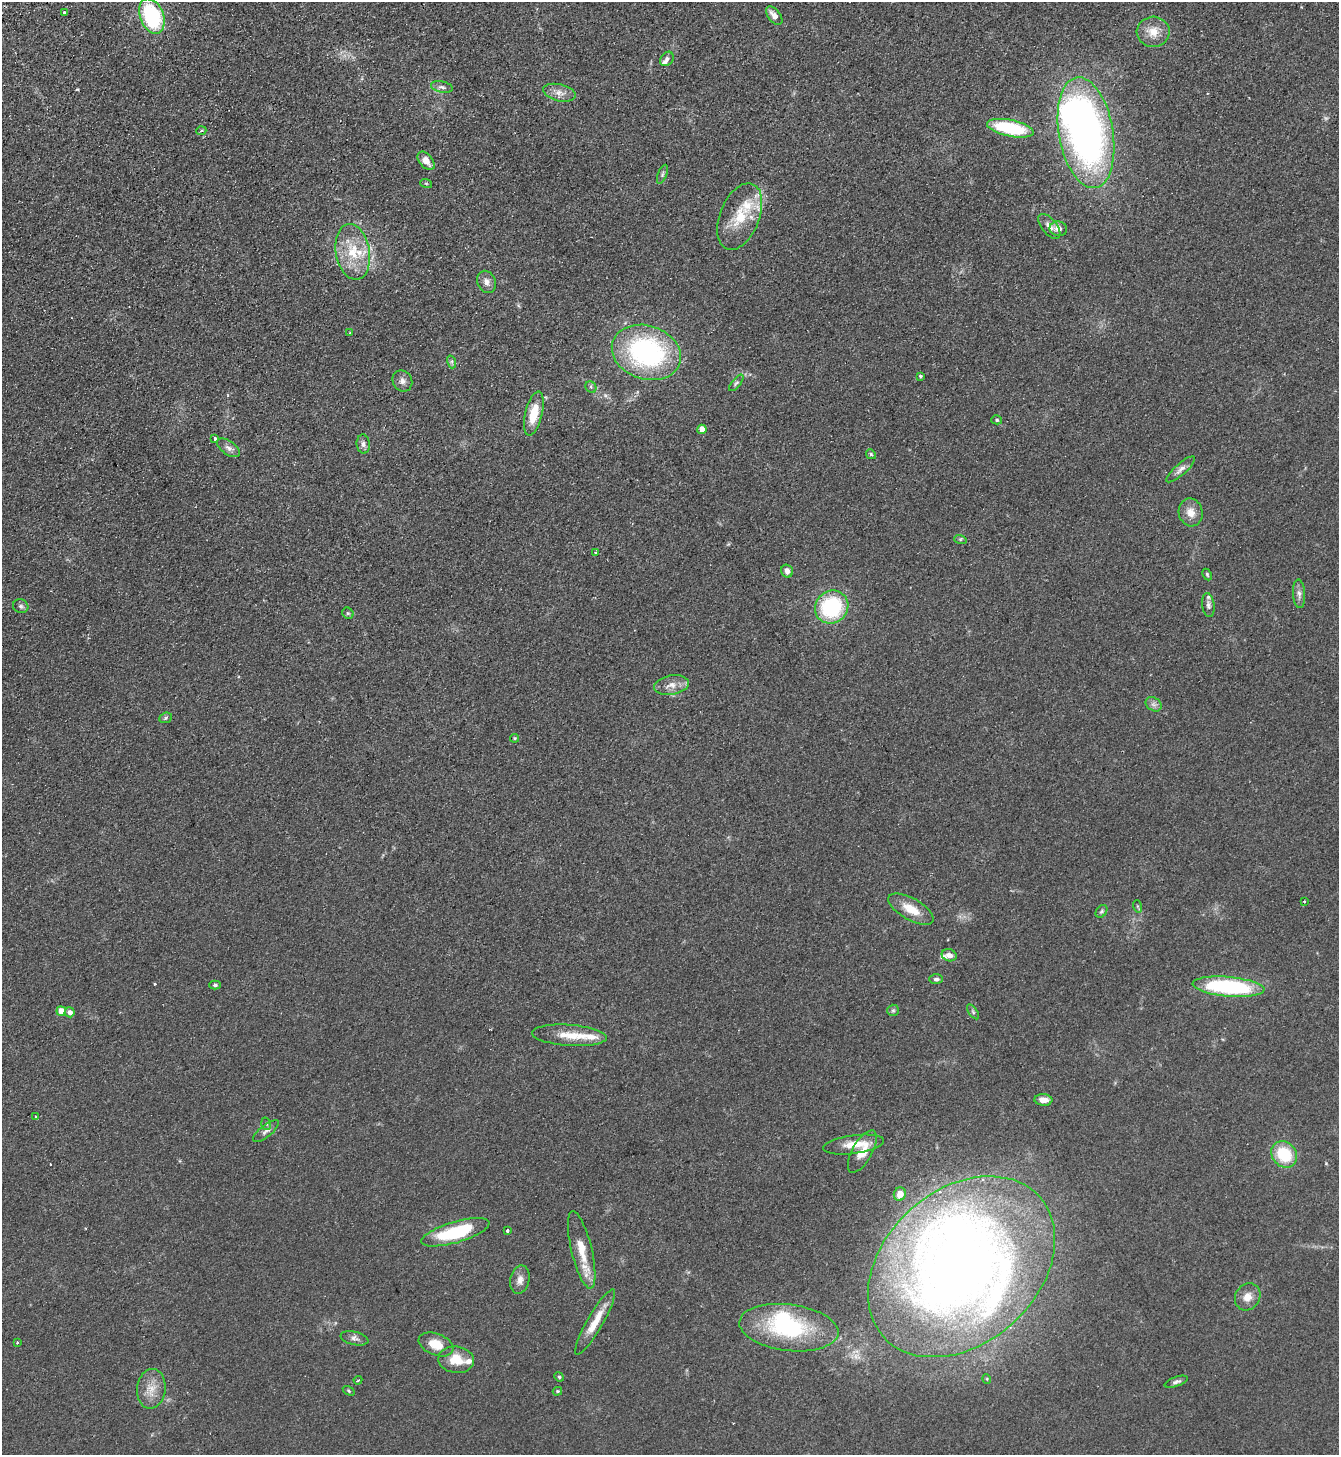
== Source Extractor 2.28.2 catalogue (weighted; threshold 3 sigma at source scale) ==
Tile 11 of 4 x 4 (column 3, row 3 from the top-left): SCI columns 3003-4339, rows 1505-2957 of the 5869 x 5915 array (HDU 1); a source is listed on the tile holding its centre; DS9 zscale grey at full resolution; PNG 1341 x 1457 px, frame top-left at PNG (2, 2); each listed source drawn as its Kron ellipse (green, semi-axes under 4 px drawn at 4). Shown black and unused: <1% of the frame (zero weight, under 2 of 3 exposures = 3% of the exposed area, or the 3 px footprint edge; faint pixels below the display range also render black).
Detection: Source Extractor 2.28.2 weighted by HDU 2 'WHT'; one run over the whole footprint, this tile lists its part. Background 0.0921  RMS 0.011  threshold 0.0475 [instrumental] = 3 sigma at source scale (4.5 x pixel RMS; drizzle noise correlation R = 1.50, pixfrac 1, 0.05/0.05 arcsec/px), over >= 5 px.
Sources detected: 101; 3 inside a brighter object's white glare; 2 cosmic-ray / hot-pixel residue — neither listed nor drawn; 9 inside a brighter listed object's ellipse — not listed separately; the other 87 listed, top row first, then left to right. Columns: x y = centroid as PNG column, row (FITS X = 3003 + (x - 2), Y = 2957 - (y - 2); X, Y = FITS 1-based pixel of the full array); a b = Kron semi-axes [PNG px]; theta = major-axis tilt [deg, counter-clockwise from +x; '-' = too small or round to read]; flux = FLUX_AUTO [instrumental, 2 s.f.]
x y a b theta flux
64 12 3 3 - 2.2
152 16 18 11 -68 100
774 16 11 6 -51 7.7
1153 32 16 15 - 15
667 59 8 6 50 3.1
442 87 11 5 -11 3.5
559 93 16 8 -14 8
1010 128 24 8 -12 73
201 131 5 3 - 1.2
1086 133 56 27 -80 450
426 161 11 6 -50 8.4
662 174 10 4 68 2.1
426 183 6 3 -19 1.1
740 217 35 19 68 36
1049 226 15 7 -51 5.8
1058 229 9 7 -11 6.2
353 252 28 17 -80 36
486 282 11 9 -67 5.8
350 332 3 2 - 1.1
646 352 35 26 -18 180
452 362 7 4 -73 2.2
920 376 3 3 - 1.6
402 381 11 9 -59 5.2
736 383 10 4 50 2.3
591 387 6 5 - 2.2
534 413 22 8 76 24
997 420 5 4 - 1.6
702 429 5 4 - 15
215 439 4 3 - 4.4
363 444 9 6 -84 3.7
229 448 13 7 -35 4.6
871 454 5 4 - 1.4
1181 469 18 5 42 5.5
1191 512 14 12 -77 11
960 539 6 4 -17 1.4
595 552 3 2 - 1.2
787 571 6 5 - 5.8
1207 574 6 4 -64 1.4
1299 594 14 6 -87 5
1208 605 12 6 -84 3.8
21 606 8 6 -16 2.7
832 607 17 16 - 86
348 613 6 5 - 1.5
671 685 17 9 10 9.9
1153 704 8 6 -34 3.6
166 718 6 5 - 1.9
515 738 4 4 - 0.96
1305 901 3 2 - 1.1
1137 906 6 4 -71 1.3
911 909 25 11 -29 19
1101 911 7 5 54 1.9
949 955 8 6 -19 5.3
936 979 7 5 0 2.5
215 985 6 4 1 1.7
1228 987 36 10 -5 120
893 1010 6 5 - 1.9
61 1011 5 4 - 15
70 1012 5 5 - 5
973 1012 8 4 -55 1.9
569 1035 37 10 -4 23
1043 1100 9 5 -4 8
36 1117 3 3 - 1.4
266 1124 6 5 - 1.7
266 1131 16 6 39 4.7
854 1145 31 9 7 19
862 1151 24 9 61 20
1284 1154 14 12 -47 42
900 1194 7 6 - 9.7
507 1231 4 3 - 4
455 1232 35 10 16 70
582 1250 40 10 -77 24
961 1267 105 77 42 1100
520 1280 14 9 78 7
1248 1297 14 12 55 10
595 1322 37 8 60 20
789 1328 50 23 -7 110
354 1338 14 6 -13 4.4
17 1343 3 3 - 1.7
436 1344 18 10 -21 20
456 1360 18 13 -7 20
559 1377 5 4 - 1.4
987 1379 5 3 - 0.86
358 1380 4 2 - 1
1176 1382 12 4 19 3.1
151 1389 20 14 84 15
349 1391 6 4 -34 1.3
557 1391 5 4 - 1.3